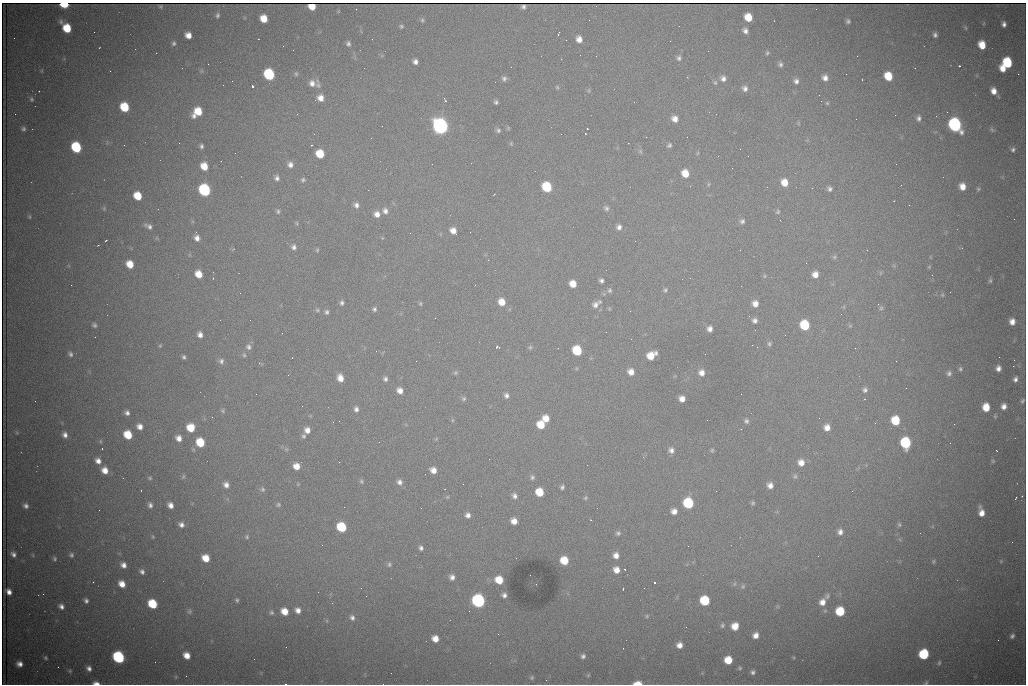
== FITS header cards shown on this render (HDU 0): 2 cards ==
NAXIS1  =                 1024 /fastest changing axis
NAXIS2  =                  682 /next to fastest changing axis

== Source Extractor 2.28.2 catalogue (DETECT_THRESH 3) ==
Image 1024 x 682 px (HDU 0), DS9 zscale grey, 1 PNG px = 1 image px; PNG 1028 x 686 px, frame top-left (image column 1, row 682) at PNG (2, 3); no overlay
Background 3000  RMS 34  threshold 103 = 3 sigma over >= 5 px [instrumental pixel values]
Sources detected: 337; all 337 listed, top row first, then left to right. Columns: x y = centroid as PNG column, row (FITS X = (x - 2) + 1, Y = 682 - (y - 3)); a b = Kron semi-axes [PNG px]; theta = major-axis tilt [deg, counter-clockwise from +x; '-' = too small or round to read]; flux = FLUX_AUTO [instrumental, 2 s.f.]
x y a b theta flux
64 4 6 4 -1 1.1e+05
161 6 3 3 - 2.9e+03
312 6 6 5 - 3.0e+04
523 7 4 4 - 3.5e+03
356 9 2 2 - 1.5e+03
217 15 6 5 - 5.0e+03
748 17 7 6 - 4.3e+04
264 18 7 6 - 3.8e+04
422 20 5 5 - 3.9e+03
848 21 4 4 - 4.8e+03
1004 24 5 4 - 8.5e+03
401 26 5 4 - 3.6e+03
67 28 9 6 -51 7.3e+04
966 28 6 4 -88 2.8e+03
745 31 6 5 - 9.2e+03
94 32 2 2 - 1.1e+03
558 34 5 2 - 3.4e+03
188 35 6 5 - 2.0e+04
935 35 6 5 - 6.9e+03
14 38 2 2 - 1.3e+03
258 39 2 2 - 1.3e+03
372 39 2 2 - 1.1e+03
579 39 7 6 - 1.7e+04
174 43 5 5 - 4.9e+03
348 44 6 5 - 5.7e+03
982 45 7 6 - 4.3e+04
767 53 5 5 - 3.6e+03
857 56 3 2 - 2.0e+03
679 58 7 6 - 6.7e+03
415 62 5 5 - 9.1e+03
1007 63 8 7 - 1.3e+05
208 64 3 2 - 3.0e+03
780 64 6 5 - 6.0e+03
959 66 3 3 - 3.7e+03
1003 68 6 5 - 2.5e+04
269 74 7 6 - 2.2e+05
296 74 6 5 - 3.9e+03
1018 74 2 2 - 1.4e+04
888 76 7 6 - 6.2e+04
687 77 2 2 - 1.8e+03
504 78 6 6 - 6.8e+03
723 78 8 7 - 1.1e+04
825 78 6 6 - 1.3e+04
862 79 3 2 - 5.6e+03
796 81 6 6 - 8.3e+03
312 83 11 8 20 1.6e+04
715 83 6 5 - 4.0e+03
318 85 11 6 -76 8.1e+03
252 86 3 3 - 1.0e+05
557 87 5 4 - 2.9e+03
745 88 7 6 - 8.8e+03
589 90 6 4 73 2.8e+03
993 91 7 5 -65 1.8e+04
320 98 8 7 - 1.9e+04
31 99 6 5 - 4.2e+03
445 100 6 3 -63 3.0e+03
821 101 2 2 - 1.2e+03
496 102 4 4 - 4.9e+03
634 102 2 2 - 1.1e+03
827 103 5 5 - 2.9e+03
124 107 7 6 - 9.1e+04
197 112 10 7 47 5.9e+04
947 112 2 2 - 3.1e+03
297 114 3 2 - 2.7e+03
919 118 8 6 -90 7.6e+03
675 119 7 6 - 1.8e+04
955 125 8 7 - 5.4e+05
382 126 2 2 - 1.6e+03
440 126 8 7 - 1.2e+06
23 129 6 6 - 5.6e+03
587 129 2 2 - 4.4e+03
498 130 6 5 - 5.2e+03
992 130 7 5 -48 4.3e+03
585 134 2 2 - 2.0e+03
179 143 2 2 - 3.8e+03
511 144 6 4 -80 2.7e+03
124 145 3 2 - 2.0e+03
311 145 3 2 - 2.6e+03
669 145 6 5 - 5.0e+03
201 146 5 4 - 5.6e+03
76 147 7 6 - 1.7e+05
740 149 2 2 - 2.8e+03
1013 150 6 5 - 6.0e+03
640 151 7 5 -56 4.4e+03
235 153 2 2 - 1.2e+03
698 153 6 3 70 2.6e+03
320 154 7 6 - 6.1e+04
290 165 7 6 - 1.1e+04
204 166 7 6 - 3.7e+04
685 173 7 6 - 3.7e+04
277 178 6 5 - 7.3e+03
303 180 6 5 - 4.5e+03
784 182 8 7 - 3.1e+04
708 184 6 4 88 3.0e+03
901 185 3 2 - 1.7e+03
962 186 6 5 - 2.3e+04
547 187 7 6 - 1.2e+05
812 188 2 2 - 3.3e+03
830 189 6 5 - 7.0e+03
978 189 5 5 - 3.1e+03
204 190 7 7 - 3.4e+05
368 190 2 2 - 8.5e+03
138 196 7 6 - 5.4e+04
356 205 8 6 -69 9.7e+03
104 208 6 5 - 3.5e+03
606 208 7 6 - 6.0e+03
278 211 6 5 - 4.5e+03
385 211 8 7 - 1.1e+04
778 212 7 6 - 4.4e+03
377 214 7 7 - 1.6e+04
29 217 5 4 - 2.9e+03
780 220 3 2 - 2.4e+03
742 221 7 6 - 7.0e+03
297 223 6 4 -88 2.7e+03
148 226 10 6 -27 9.2e+03
619 227 6 6 - 9.4e+03
453 231 7 6 - 1.8e+04
197 238 6 6 - 1.3e+04
106 240 3 2 - 1.8e+03
98 245 3 2 - 1.4e+03
294 247 7 7 - 8.7e+03
317 250 5 5 - 3.2e+03
740 250 2 2 - 1.2e+03
867 250 2 2 - 1.1e+03
834 257 6 5 - 3.6e+03
488 260 3 3 - 2.5e+03
806 263 2 2 - 1.2e+03
130 264 7 6 - 3.7e+04
929 267 5 4 - 2.5e+03
606 270 2 2 - 1.1e+03
199 274 6 6 - 3.4e+04
815 274 6 6 - 1.8e+04
932 275 2 2 - 1.1e+03
764 276 6 5 - 3.4e+03
601 280 5 4 - 6.6e+03
990 280 6 5 - 4.1e+03
573 284 6 6 - 2.9e+04
71 285 2 2 - 6.9e+03
610 290 7 6 - 5.4e+03
665 290 6 5 - 4.3e+03
950 292 2 2 - 1.0e+03
942 295 5 5 - 3.1e+03
502 302 7 7 - 3.0e+04
342 303 6 5 - 6.0e+03
420 303 6 4 -90 3.3e+03
755 304 7 6 - 1.8e+04
595 305 9 8 - 1.4e+04
881 308 6 6 - 5.2e+03
374 309 6 5 - 5.5e+03
317 310 6 5 - 3.8e+03
327 312 6 5 - 5.7e+03
841 314 2 2 - 2.5e+03
755 320 7 6 - 9.1e+03
1012 322 7 6 - 1.8e+04
94 325 7 5 -47 5.3e+03
805 325 7 7 - 1.2e+05
850 326 6 4 -1 3.0e+03
710 329 6 6 - 1.2e+04
755 330 2 2 - 1.6e+03
200 335 6 5 - 1.2e+04
95 337 2 2 - 1.1e+03
769 344 6 6 - 5.0e+03
752 345 2 2 - 4.5e+03
160 346 5 4 - 2.7e+03
249 347 8 7 - 8.3e+03
497 347 4 3 - 5.6e+03
530 347 6 5 - 3.9e+03
577 350 7 6 - 1.1e+05
70 354 7 6 - 6.9e+03
244 355 5 5 - 3.9e+03
651 355 9 6 33 4.1e+04
184 357 4 4 - 4.9e+03
292 358 2 2 - 1.4e+03
1014 360 3 2 - 2.5e+03
221 361 7 6 - 7.6e+03
259 363 3 3 - 2.8e+03
1013 366 2 2 - 1.7e+04
998 368 6 5 - 1.1e+04
960 369 6 5 - 4.2e+03
631 372 7 6 - 1.8e+04
455 373 6 6 - 4.2e+03
701 373 7 7 - 1.5e+04
949 373 7 6 - 6.9e+03
288 375 2 2 - 1.7e+03
340 378 8 6 -72 2.2e+04
385 379 6 5 - 6.5e+03
1015 379 7 5 78 8.4e+03
865 390 6 6 - 6.4e+03
400 391 6 5 - 1.6e+04
256 394 3 2 - 1.8e+03
506 395 7 6 - 8.8e+03
464 398 7 7 - 5.4e+03
682 399 6 5 - 1.7e+04
35 401 3 2 - 1.6e+03
1022 401 7 4 58 4.3e+03
1004 406 6 5 - 1.3e+04
986 407 7 6 - 4.4e+04
356 409 7 6 - 8.6e+03
223 411 7 5 -54 3.9e+03
127 413 6 6 - 8.6e+03
546 418 7 6 - 2.7e+04
452 420 6 4 89 2.7e+03
895 420 7 6 - 7.7e+04
339 421 2 2 - 1.2e+03
746 421 7 6 - 6.1e+03
875 423 3 2 - 1.9e+03
954 424 2 2 - 9.5e+03
541 425 7 6 - 5.0e+04
140 427 7 6 - 1.6e+04
827 427 7 7 - 1.8e+04
191 428 7 7 - 5.0e+04
307 430 7 7 - 1.7e+04
17 433 6 4 -46 3.0e+03
65 435 6 5 - 1.1e+04
128 435 7 6 - 6.5e+04
304 436 6 6 - 5.4e+03
179 438 6 6 - 1.6e+04
436 439 6 4 47 2.5e+03
100 441 6 4 -90 3.0e+03
200 442 7 6 - 6.7e+04
906 443 8 7 - 1.8e+05
286 449 6 4 -71 3.2e+03
671 450 8 8 - 1.2e+04
712 450 6 5 - 3.7e+03
98 461 7 6 - 1.5e+04
993 461 6 5 - 3.1e+03
801 463 7 7 - 2.0e+04
587 465 2 2 - 5.3e+03
296 466 7 6 - 2.5e+04
105 470 7 6 - 2.3e+04
433 470 6 6 - 1.8e+04
183 476 7 4 71 3.4e+03
795 476 7 6 - 4.9e+03
532 477 7 6 - 5.8e+03
150 478 6 5 - 3.6e+03
361 481 7 5 -65 4.2e+03
400 482 7 7 - 1.0e+04
463 484 2 2 - 1.2e+03
226 485 7 6 - 1.3e+04
770 485 6 6 - 1.3e+04
562 487 5 4 - 5.6e+03
262 489 7 6 - 5.3e+03
716 491 2 2 - 2.2e+03
852 491 2 2 - 1.6e+03
540 492 7 6 - 5.7e+04
515 496 7 6 - 9.1e+03
1022 496 3 3 - 1.8e+03
447 497 5 4 - 2.5e+03
586 498 6 5 - 3.8e+03
1016 498 5 2 - 3.1e+03
688 503 7 7 - 1.7e+05
753 503 5 4 - 3.5e+03
150 505 7 5 -70 7.5e+03
170 505 6 5 - 1.4e+04
278 505 6 5 - 4.1e+03
26 506 6 5 - 8.2e+03
344 507 2 2 - 3.9e+03
674 511 6 6 - 1.4e+04
981 512 9 5 -79 2.0e+04
468 515 6 5 - 1.0e+04
514 521 6 5 - 2.0e+04
181 525 6 6 - 1.0e+04
899 525 6 6 - 4.6e+03
341 527 7 6 - 1.1e+05
840 532 8 7 - 1.2e+04
618 533 6 6 - 5.3e+03
153 537 5 4 - 2.8e+03
247 537 6 6 - 4.5e+03
421 548 6 5 - 6.5e+03
13 554 5 4 - 8.3e+03
71 555 6 6 - 5.1e+03
616 555 7 6 - 1.6e+04
206 558 7 6 - 3.9e+04
55 559 6 5 - 4.0e+03
564 560 7 6 - 5.7e+04
933 561 6 5 - 3.7e+03
1001 561 5 4 - 2.4e+03
389 564 7 5 86 4.7e+03
123 565 8 7 - 1.4e+04
616 570 7 6 - 2.0e+04
142 572 7 6 - 8.6e+03
452 577 7 6 - 1.1e+04
499 580 7 6 - 4.9e+04
654 583 3 3 - 1.0e+05
122 584 7 6 - 2.5e+04
536 584 2 2 - 1.3e+03
743 586 7 5 58 4.2e+03
644 588 2 2 - 1.1e+03
623 589 3 2 - 2.4e+03
9 592 6 4 -63 1.3e+04
43 594 2 2 - 3.0e+03
504 595 5 4 - 8.0e+03
366 596 2 2 - 9.9e+02
827 596 8 6 45 6.4e+03
237 600 6 5 - 4.4e+03
705 600 7 7 - 1.1e+05
86 601 5 4 - 6.7e+03
478 601 7 7 - 5.5e+05
822 602 9 8 - 2.1e+04
152 604 7 6 - 9.8e+04
61 606 6 5 - 9.6e+03
298 610 5 5 - 1.3e+04
189 611 8 8 - 7.1e+03
285 611 7 6 - 3.2e+04
840 611 7 6 - 8.5e+04
271 613 6 6 - 5.0e+03
647 616 6 5 - 3.1e+03
352 617 7 6 - 7.9e+03
722 625 6 5 - 4.7e+03
735 626 7 6 - 3.0e+04
686 627 2 2 - 9.2e+02
756 635 6 5 - 1.5e+04
1012 636 6 5 - 6.8e+03
435 639 7 6 - 2.5e+04
998 640 2 2 - 1.3e+03
679 645 6 6 - 1.6e+04
924 654 7 6 - 1.6e+05
187 655 7 6 - 2.6e+04
583 656 6 5 - 6.6e+03
118 657 7 6 - 3.3e+05
793 657 5 3 - 2.3e+03
46 658 5 5 - 3.3e+03
254 659 2 2 - 5.4e+03
728 660 6 6 - 4.8e+04
939 663 5 4 - 3.4e+03
19 664 6 5 - 1.4e+04
89 668 5 5 - 9.2e+03
740 668 5 4 - 3.1e+03
70 671 5 4 - 3.3e+03
753 672 5 4 - 5.8e+03
588 675 5 4 - 2.6e+03
176 677 6 4 -72 2.8e+03
532 678 6 5 - 3.5e+03
96 683 7 3 -4 1.1e+04
638 683 8 4 0 2.3e+04
926 683 6 4 64 3.2e+03
285 684 3 2 - 2.0e+03
At the frame edge (FLAGS 8, measured only in part): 5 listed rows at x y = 64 4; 96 683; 638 683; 926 683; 285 684

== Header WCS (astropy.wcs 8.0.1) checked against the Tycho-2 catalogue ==
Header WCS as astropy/WCSLIB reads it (CRVAL/CRPIX/CD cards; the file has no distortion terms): RA---TAN/DEC--TAN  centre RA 07:09:18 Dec +30:56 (107.33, +30.93 deg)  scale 1.44 arcsec/px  FOV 24.5' x 16.3'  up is -93 deg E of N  parity flipped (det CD > 0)
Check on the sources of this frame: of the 60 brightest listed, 3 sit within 2.2 arcsec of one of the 9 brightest Tycho-2 stars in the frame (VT <= 12.48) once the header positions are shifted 0.77 arcsec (0.04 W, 0.77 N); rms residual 1.08 arcsec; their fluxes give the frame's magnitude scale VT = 25.96 - 2.5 log10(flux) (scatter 0.13 mag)
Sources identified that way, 3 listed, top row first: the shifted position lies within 2.2 arcsec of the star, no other Tycho-2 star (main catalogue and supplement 1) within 4.4 arcsec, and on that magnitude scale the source's flux lands within +1.5 / -3 mag of the star's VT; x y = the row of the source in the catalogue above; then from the Tycho-2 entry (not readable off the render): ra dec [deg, ICRS J2000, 3 dp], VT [Tycho-2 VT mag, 2 dp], TYC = Tycho-2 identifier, HIP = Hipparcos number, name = IAU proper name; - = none
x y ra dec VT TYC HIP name
440 126 107.226 +30.900 10.76 2438-883-1 - -
204 190 107.261 +30.807 12.26 2438-856-1 - -
478 601 107.445 +30.924 11.38 2438-1056-1 - -